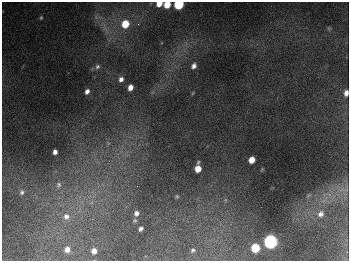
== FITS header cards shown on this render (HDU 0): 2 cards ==
NAXIS1  =                  347
NAXIS2  =                  259

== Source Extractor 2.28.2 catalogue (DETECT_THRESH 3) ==
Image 347 x 259 px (HDU 0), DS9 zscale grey, 1 PNG px = 1 image px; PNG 351 x 263 px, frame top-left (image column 1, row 259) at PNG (2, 2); no overlay
Background 672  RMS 50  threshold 149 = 3 sigma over >= 5 px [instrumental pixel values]
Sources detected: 32; all 32 listed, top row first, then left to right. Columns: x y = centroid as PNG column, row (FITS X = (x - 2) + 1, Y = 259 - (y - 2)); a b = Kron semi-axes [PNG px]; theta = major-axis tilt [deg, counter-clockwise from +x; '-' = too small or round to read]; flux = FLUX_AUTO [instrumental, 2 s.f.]
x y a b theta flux
159 4 5 4 - 3.8e+04
167 5 6 5 - 6.2e+04
179 5 6 5 - 2.5e+05
41 18 5 4 - 4.3e+03
125 24 8 7 - 7.9e+04
138 24 3 3 - 4.1e+03
329 28 6 4 79 4.6e+03
194 66 7 5 57 1.4e+04
97 67 7 7 - 9.1e+03
121 79 6 6 - 1.3e+04
130 87 6 4 70 2.2e+04
87 91 5 4 - 1.3e+04
193 93 6 3 70 3.1e+03
346 93 6 5 - 1.7e+04
55 152 5 4 - 1.5e+04
251 160 6 5 - 3.5e+04
198 162 5 3 - 4.0e+03
198 169 6 5 - 3.9e+04
59 185 9 8 - 1.7e+04
342 190 13 6 7 2.3e+04
22 192 7 6 - 9.4e+03
177 196 5 4 - 4.0e+03
136 213 6 6 - 1.3e+04
320 214 9 8 - 1.9e+04
66 216 10 10 - 2.6e+04
135 220 6 5 - 5.1e+03
141 229 5 4 - 8.8e+03
270 242 7 6 - 1.1e+06
255 248 6 6 - 1.2e+05
67 249 6 5 - 2.0e+04
193 250 4 3 - 5.5e+03
94 251 5 5 - 2.0e+04
At the frame edge (FLAGS 8, measured only in part): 4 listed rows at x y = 159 4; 167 5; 179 5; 346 93